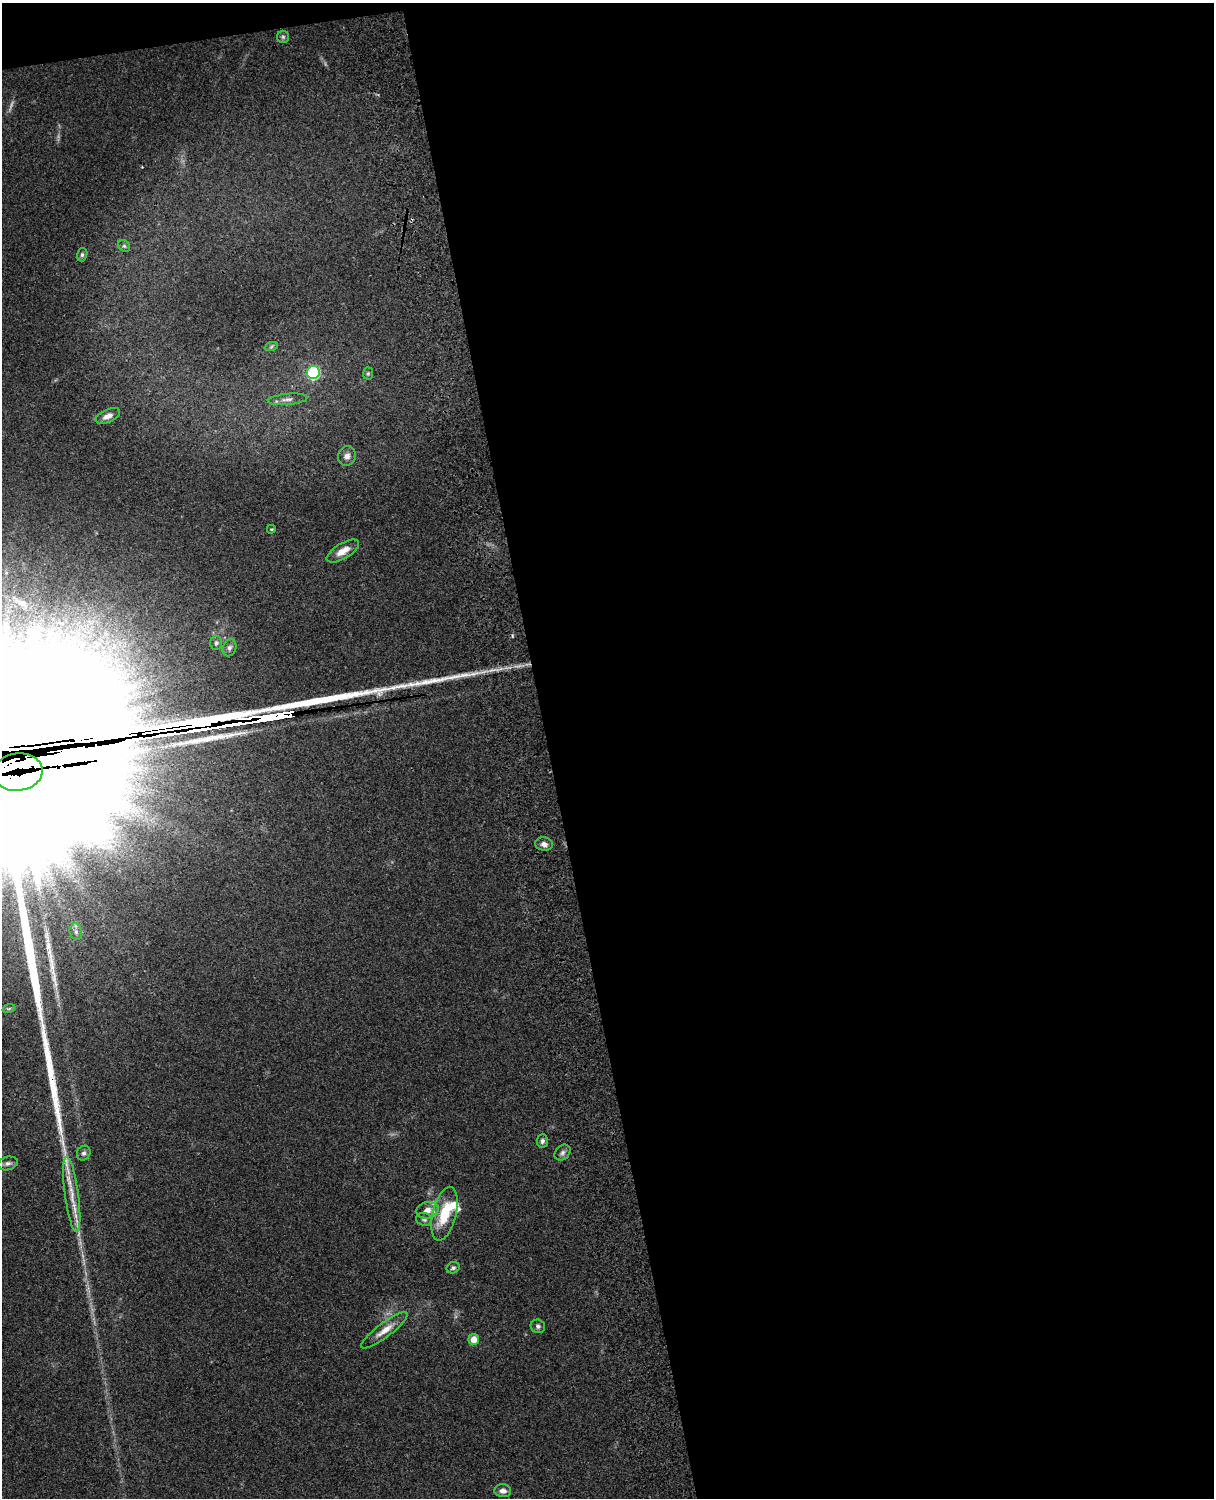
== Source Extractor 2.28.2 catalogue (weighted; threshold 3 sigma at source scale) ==
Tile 4 of 4 x 3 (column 4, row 1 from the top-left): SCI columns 3758-4969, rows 3268-4763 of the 5088 x 4927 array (HDU 1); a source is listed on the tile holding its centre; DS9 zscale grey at full resolution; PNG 1216 x 1500 px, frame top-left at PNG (2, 3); each listed source drawn as its Kron ellipse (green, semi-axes under 4 px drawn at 4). Shown black and unused: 56% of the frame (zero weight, under 3 of 4 exposures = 6% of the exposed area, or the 3 px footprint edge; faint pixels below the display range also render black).
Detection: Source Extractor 2.28.2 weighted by HDU 2 'WHT'; one run over the whole footprint, this tile lists its part. Background 0.077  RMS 0.0059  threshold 0.0263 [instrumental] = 3 sigma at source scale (4.5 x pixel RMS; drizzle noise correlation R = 1.50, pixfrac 1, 0.05/0.05 arcsec/px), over >= 5 px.
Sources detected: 37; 1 too faint to see at this stretch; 1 inside a brighter object's white glare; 5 long thin detections or spike segments (spike, bleed or trail) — neither listed nor drawn; the other 30 listed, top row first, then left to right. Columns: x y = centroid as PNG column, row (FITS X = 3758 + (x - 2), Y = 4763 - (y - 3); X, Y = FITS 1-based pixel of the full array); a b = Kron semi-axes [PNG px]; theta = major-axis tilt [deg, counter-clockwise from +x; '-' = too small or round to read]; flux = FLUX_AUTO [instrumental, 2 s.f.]
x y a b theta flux
283 37 6 6 - 1.2
124 246 6 5 - 1.1
82 255 7 5 75 1.1
271 347 7 4 19 0.94
313 373 6 6 - 53
368 373 6 5 - 0.91
288 399 20 5 5 3
108 416 13 6 24 3.4
347 456 10 8 69 3.1
271 529 4 3 - 0.64
343 551 18 7 31 6.3
216 643 7 6 - 1.4
229 648 9 6 69 1.8
18 772 25 18 8 27000
544 844 9 6 -13 2.8
76 932 8 6 -76 1.8
9 1008 6 4 20 0.76
542 1141 7 5 86 1.4
84 1153 7 6 - 1.7
562 1153 9 7 46 1.9
8 1163 10 6 15 2.2
72 1194 38 7 -82 10
427 1210 11 8 12 4.5
444 1214 27 11 76 19
424 1219 8 6 -13 1.6
453 1268 7 5 25 1.4
538 1326 7 6 - 1.6
384 1330 28 7 37 6.8
474 1339 5 5 - 6.1
503 1491 8 6 -4 2.8
Overlapping masked pixels (flux is a lower limit): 1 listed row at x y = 18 772